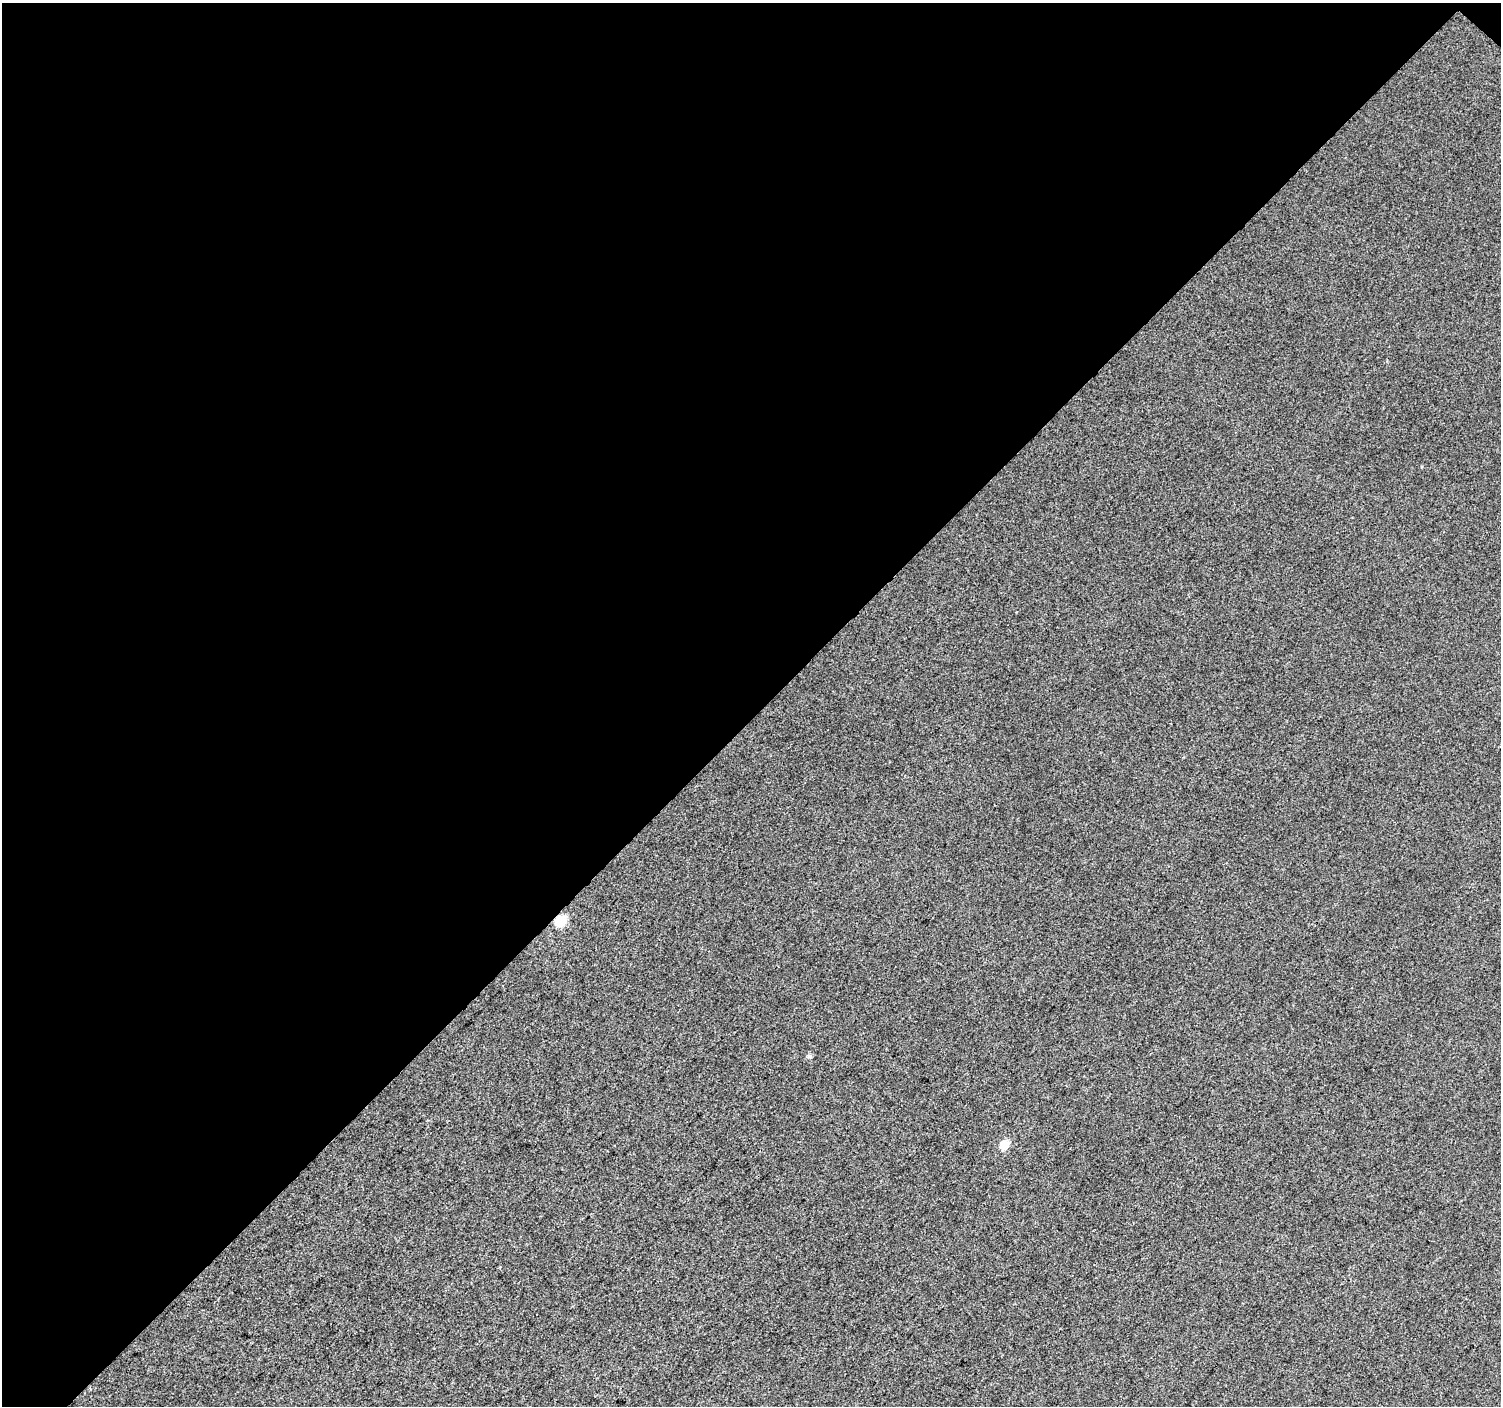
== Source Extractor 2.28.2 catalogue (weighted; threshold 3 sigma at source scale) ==
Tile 1 of 2 x 2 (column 1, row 1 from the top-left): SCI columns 3-1501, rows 1511-2914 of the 3001 x 3002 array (HDU 1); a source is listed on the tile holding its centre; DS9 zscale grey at full resolution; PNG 1503 x 1408 px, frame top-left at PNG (2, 3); no overlay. Shown black and unused: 51% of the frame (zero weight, under 3 of 4 exposures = <1% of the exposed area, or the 3 px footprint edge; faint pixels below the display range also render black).
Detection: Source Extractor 2.28.2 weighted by HDU 2 'WHT'; one run over the whole footprint, this tile lists its part. Background 0.0154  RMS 0.011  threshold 0.0501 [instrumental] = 3 sigma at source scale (4.5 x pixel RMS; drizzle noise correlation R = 1.50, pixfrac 1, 0.0396/0.0396 arcsec/px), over >= 5 px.
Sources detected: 3; all 3 listed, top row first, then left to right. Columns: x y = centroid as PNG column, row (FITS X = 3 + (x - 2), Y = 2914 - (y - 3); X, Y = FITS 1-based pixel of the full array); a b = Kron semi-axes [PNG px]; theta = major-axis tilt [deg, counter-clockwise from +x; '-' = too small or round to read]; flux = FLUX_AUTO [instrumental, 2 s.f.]
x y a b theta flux
561 920 7 6 - 61
810 1056 7 5 14 2.2
1004 1145 6 6 - 27
Overlapping masked pixels (flux is a lower limit): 1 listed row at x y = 561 920